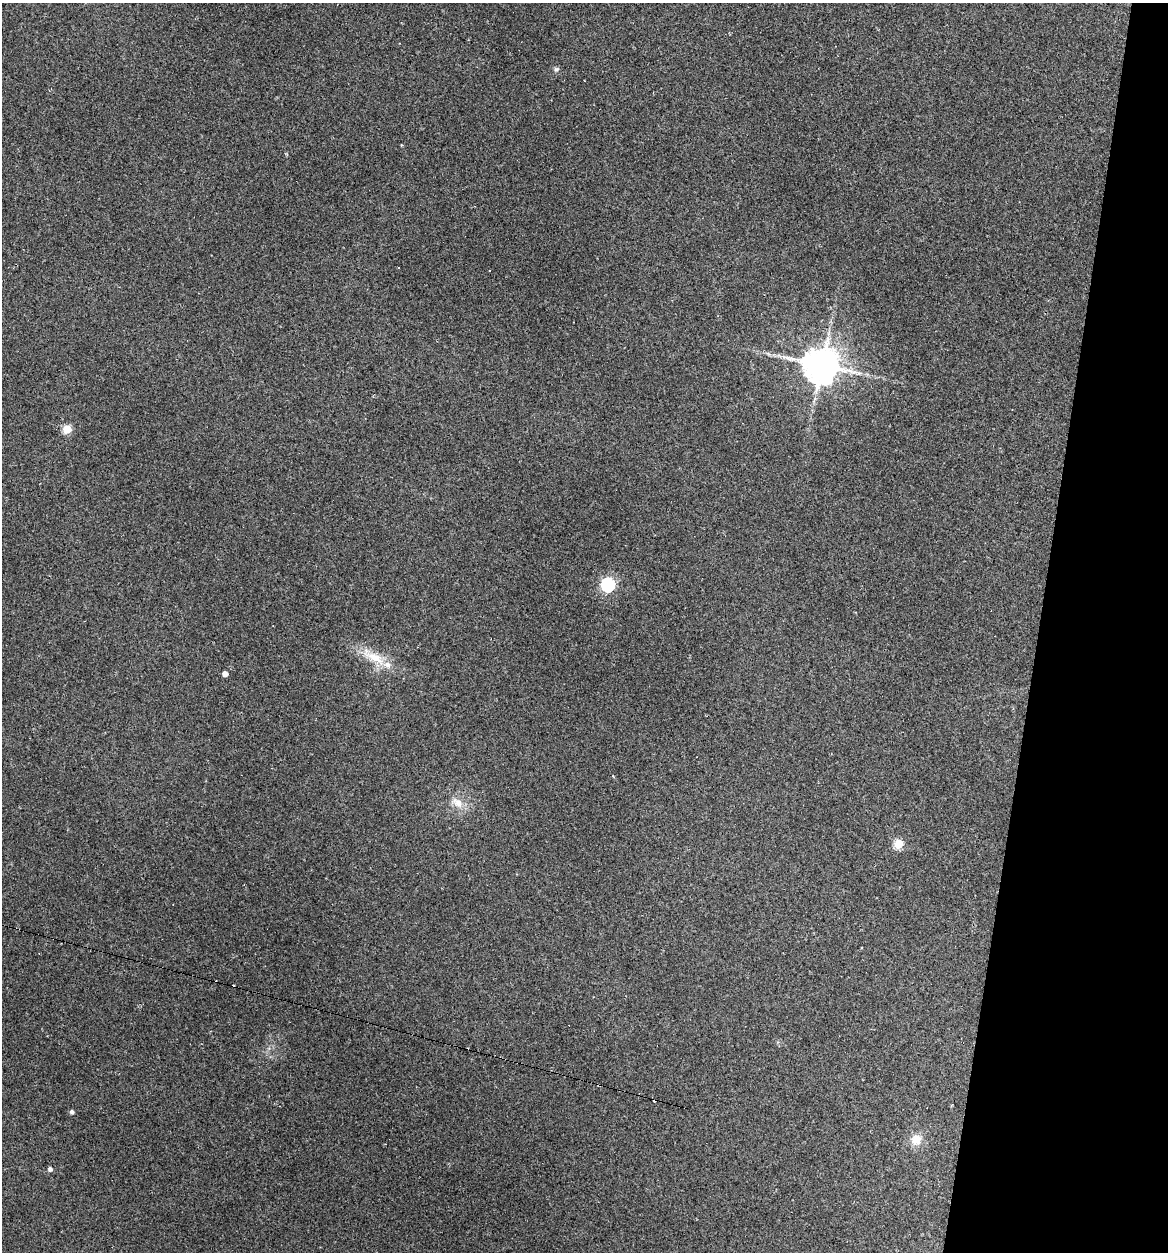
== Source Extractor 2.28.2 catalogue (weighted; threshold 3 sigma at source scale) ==
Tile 8 of 4 x 4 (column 4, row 2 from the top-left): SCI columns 3620-4785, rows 2503-3752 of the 5029 x 5032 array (HDU 1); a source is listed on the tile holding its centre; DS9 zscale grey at full resolution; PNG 1170 x 1254 px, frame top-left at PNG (2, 3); no overlay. Shown black and unused: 11% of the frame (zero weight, under 2 of 3 exposures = <1% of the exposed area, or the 3 px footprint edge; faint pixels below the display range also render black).
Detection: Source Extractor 2.28.2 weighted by HDU 2 'WHT'; one run over the whole footprint, this tile lists its part. Background 0.137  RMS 0.007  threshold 0.0314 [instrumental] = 3 sigma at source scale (4.5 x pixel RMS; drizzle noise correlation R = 1.50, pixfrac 1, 0.05/0.05 arcsec/px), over >= 5 px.
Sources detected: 22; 8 cosmic-ray / hot-pixel residue — not listed; the other 14 listed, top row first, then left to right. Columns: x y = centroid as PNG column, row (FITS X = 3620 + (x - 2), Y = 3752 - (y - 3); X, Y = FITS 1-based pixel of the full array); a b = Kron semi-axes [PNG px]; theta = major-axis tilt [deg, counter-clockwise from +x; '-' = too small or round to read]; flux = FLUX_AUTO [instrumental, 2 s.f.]
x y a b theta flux
556 69 7 6 - 1.6
401 145 4 3 - 0.48
399 267 3 3 - 1.1
490 270 3 3 - 7.3
822 365 12 11 - 1300
67 429 5 5 - 32
608 585 6 6 - 140
374 657 40 12 -30 18
225 674 4 4 - 5.2
457 803 19 11 -29 8.6
899 844 5 5 - 34
72 1112 4 4 - 1.9
916 1140 13 12 - 9.4
50 1169 5 5 - 2.3